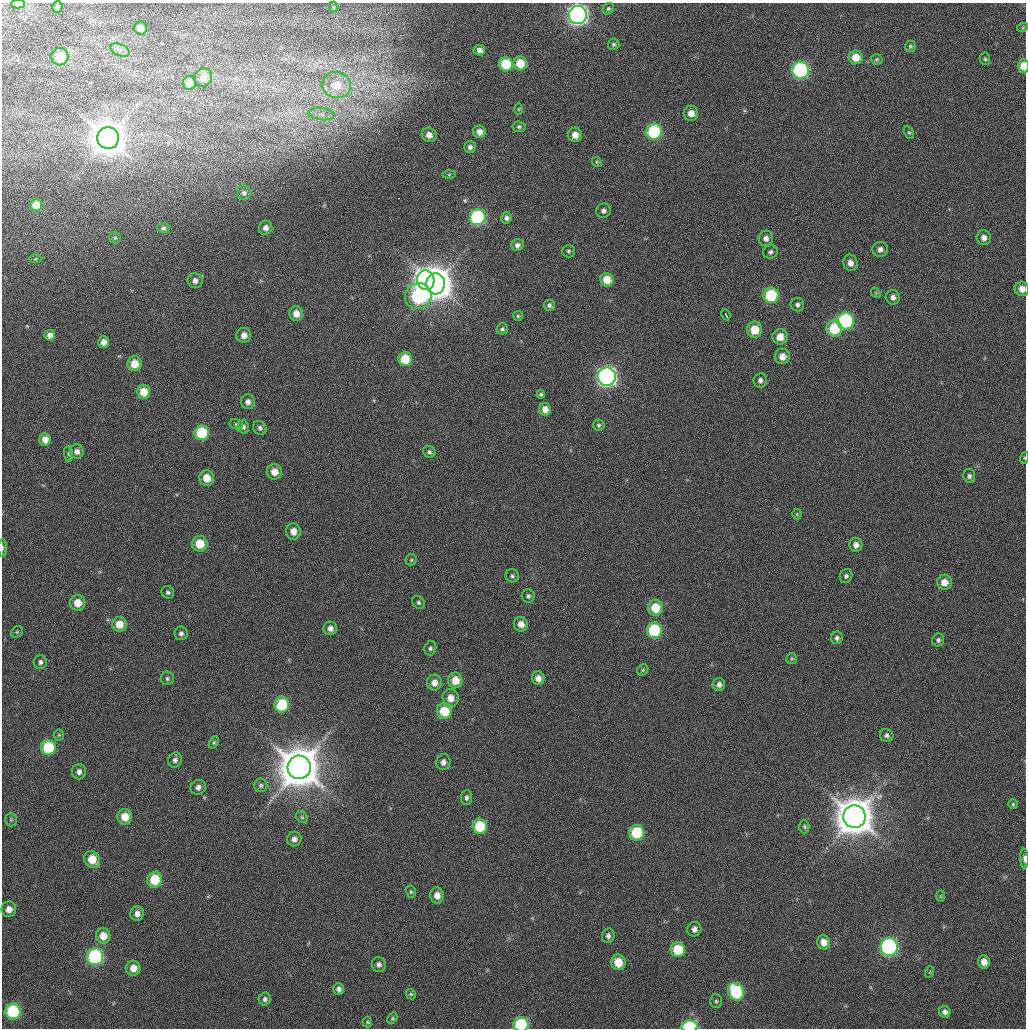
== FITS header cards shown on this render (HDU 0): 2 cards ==
NAXIS1  =                 1024 / Comment
NAXIS2  =                 1026 / Comment

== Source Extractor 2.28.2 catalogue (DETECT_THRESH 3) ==
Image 1024 x 1026 px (HDU 0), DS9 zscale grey, 1 PNG px = 1 image px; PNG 1028 x 1030 px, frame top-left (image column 1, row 1026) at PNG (2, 3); each listed source drawn as its Kron ellipse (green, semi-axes under 4 px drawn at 4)
Background 22.8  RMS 3.9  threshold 11.7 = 3 sigma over >= 5 px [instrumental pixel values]
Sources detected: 180; all 180 listed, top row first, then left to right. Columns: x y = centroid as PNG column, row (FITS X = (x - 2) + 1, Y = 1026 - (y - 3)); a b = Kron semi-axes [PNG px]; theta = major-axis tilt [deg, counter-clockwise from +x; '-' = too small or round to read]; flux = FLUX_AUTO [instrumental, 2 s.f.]
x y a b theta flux
18 4 7 4 -3 1.4e+03
57 7 6 5 - 6.9e+02
333 7 5 3 - 2.8e+02
608 9 6 5 - 5.0e+02
578 15 9 9 - 1.1e+05
1023 27 5 3 - 2.4e+02
140 28 6 6 - 1.9e+03
614 44 6 6 - 5.0e+02
910 46 5 5 - 4.3e+02
120 50 10 5 -26 1.2e+03
479 50 6 5 - 1.2e+03
60 57 9 8 - 6.4e+03
856 57 7 7 - 3.6e+03
877 59 6 5 - 4.0e+02
985 59 6 5 - 4.3e+02
520 63 7 6 - 5.2e+03
506 64 7 7 - 8.8e+03
1023 66 7 5 -89 3.4e+03
800 70 8 8 - 4.4e+04
203 78 9 8 - 2.7e+03
189 83 7 6 - 2.9e+03
337 85 14 13 - 6.6e+03
518 109 6 4 88 3.1e+02
691 113 7 7 - 2.7e+03
321 114 13 6 -8 1.6e+03
519 127 6 5 - 5.9e+02
479 132 6 6 - 1.8e+03
654 132 8 8 - 2.2e+04
909 132 7 4 -61 4.1e+02
429 135 7 7 - 1.9e+03
575 135 7 7 - 2.5e+03
108 138 11 11 - 6.3e+05
470 147 6 6 - 9.1e+02
597 162 5 4 - 3.4e+02
449 174 7 4 2 3.7e+02
244 193 7 7 - 6.6e+02
36 205 6 6 - 3.7e+03
603 211 7 7 - 1.0e+03
478 217 8 8 - 3.2e+04
506 218 6 5 - 8.1e+02
163 228 6 5 - 6.0e+02
266 228 7 6 - 1.4e+03
115 238 6 5 - 4.2e+02
766 238 7 7 - 1.4e+03
984 238 7 7 - 1.6e+03
517 245 6 6 - 1.1e+03
880 249 7 7 - 1.3e+03
569 251 6 6 - 5.3e+02
770 252 7 6 - 8.0e+02
36 259 6 3 0 2.8e+02
850 263 8 7 - 1.9e+03
426 280 10 8 -77 1.4e+05
607 280 7 6 - 4.1e+03
195 281 8 7 - 1.3e+03
436 284 10 9 - 5.3e+05
1022 289 7 7 - 2.4e+03
876 293 6 4 -47 3.3e+02
771 295 8 7 - 1.6e+04
418 296 13 13 - 2.7e+04
893 297 7 7 - 1.3e+03
549 305 5 5 - 6.7e+02
797 305 7 6 - 8.2e+02
296 314 7 7 - 2.7e+03
726 315 6 3 -64 4.0e+03
518 316 5 5 - 3.5e+02
845 321 8 8 - 3.2e+04
834 328 8 8 - 1.1e+04
502 329 6 5 - 5.4e+02
754 330 8 7 - 5.4e+03
50 335 5 5 - 1.4e+03
244 335 7 7 - 1.9e+03
780 337 8 7 - 3.2e+03
104 342 6 5 - 1.7e+03
782 356 8 7 - 2.7e+03
405 359 7 7 - 6.5e+03
134 364 7 7 - 4.1e+03
607 377 9 9 - 1.0e+05
760 380 7 6 - 8.9e+02
143 392 7 6 - 4.3e+03
541 394 4 4 - 4.6e+02
248 402 7 7 - 1.3e+03
545 409 6 6 - 1.9e+03
236 424 7 5 -14 5.3e+02
599 425 6 5 - 5.0e+02
243 427 7 5 -77 7.6e+02
260 428 7 6 - 7.7e+02
202 433 7 7 - 1.2e+04
45 439 6 6 - 2.3e+03
77 451 7 7 - 1.4e+03
429 452 6 6 - 6.7e+02
68 454 8 4 -83 4.3e+02
1024 458 6 4 72 2.7e+02
274 472 8 7 - 2.9e+03
969 476 7 6 - 6.5e+02
207 478 8 7 - 4.2e+03
797 514 5 5 - 3.2e+02
293 531 8 7 - 2.4e+03
200 544 8 7 - 5.7e+03
856 545 7 6 - 1.6e+03
2 548 9 3 -90 4.9e+02
411 560 5 5 - 3.5e+02
512 576 7 6 - 6.1e+02
846 576 7 6 - 7.2e+02
944 582 7 7 - 2.7e+03
168 592 7 6 - 6.2e+02
528 596 6 6 - 7.1e+02
418 602 7 5 -46 5.9e+02
78 603 8 7 - 3.8e+03
655 608 8 7 - 6.5e+03
119 624 7 7 - 3.8e+03
521 624 7 7 - 2.3e+03
330 628 7 6 - 1.5e+03
654 630 8 7 - 1.8e+04
17 632 6 5 - 4.5e+02
181 633 7 6 - 8.0e+02
837 638 6 6 - 7.4e+02
938 640 6 6 - 6.2e+02
430 648 7 6 - 6.9e+02
792 659 5 5 - 3.8e+02
40 662 7 6 - 8.7e+02
643 670 6 5 - 4.0e+02
167 678 7 6 - 5.8e+02
538 678 7 6 - 1.9e+03
455 680 8 7 - 4.1e+03
434 683 8 7 - 2.3e+03
719 684 6 6 - 1.2e+03
451 698 9 8 - 2.9e+03
282 705 7 7 - 1.3e+04
444 711 8 7 - 7.5e+03
59 735 5 5 - 3.7e+02
887 735 7 6 - 8.1e+02
214 742 6 4 59 3.7e+02
48 747 7 7 - 1.3e+04
175 760 8 7 - 9.4e+02
443 762 8 7 - 1.2e+03
299 767 11 11 - 1.0e+06
79 772 7 7 - 1.2e+03
261 785 7 6 - 5.8e+02
198 787 8 7 - 1.3e+03
466 798 7 5 87 8.5e+02
1013 804 5 5 - 3.4e+02
125 817 8 7 - 4.4e+03
302 817 6 5 - 5.2e+02
854 817 11 11 - 8.1e+05
11 820 7 5 -89 4.7e+02
480 826 8 7 - 9.8e+03
804 827 7 5 -88 4.8e+02
637 833 7 7 - 1.3e+04
294 839 7 7 - 1.3e+03
1024 859 10 4 -86 8.5e+02
92 860 9 7 -52 5.6e+03
155 880 8 7 - 8.8e+03
411 892 6 5 - 4.5e+02
437 895 8 7 - 2.4e+03
940 896 6 4 90 2.8e+02
9 909 8 7 - 1.9e+03
137 914 7 6 - 1.6e+03
694 929 7 7 - 1.2e+03
103 936 7 7 - 3.6e+03
608 936 7 6 - 9.2e+02
824 942 7 6 - 2.5e+03
889 947 9 8 - 5.4e+04
678 950 7 7 - 8.4e+03
95 957 8 8 - 4.1e+04
618 962 8 7 - 5.1e+03
984 962 6 6 - 2.2e+03
379 964 7 7 - 1.0e+03
133 968 7 7 - 2.7e+03
930 972 6 3 72 2.8e+02
339 989 6 5 - 9.6e+02
736 992 9 7 -59 2.0e+04
411 994 5 4 - 3.6e+02
265 999 6 6 - 7.4e+02
716 1001 7 6 - 4.9e+02
13 1011 8 7 - 2.1e+04
945 1012 6 5 - 1.0e+03
392 1018 6 4 62 3.9e+02
367 1022 5 5 - 3.8e+02
521 1025 7 7 - 2.0e+04
689 1026 8 6 6 1.8e+04
At the frame edge (FLAGS 8, measured only in part): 8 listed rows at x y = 18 4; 1023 66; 1022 289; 1024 458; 2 548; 1024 859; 521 1025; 689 1026